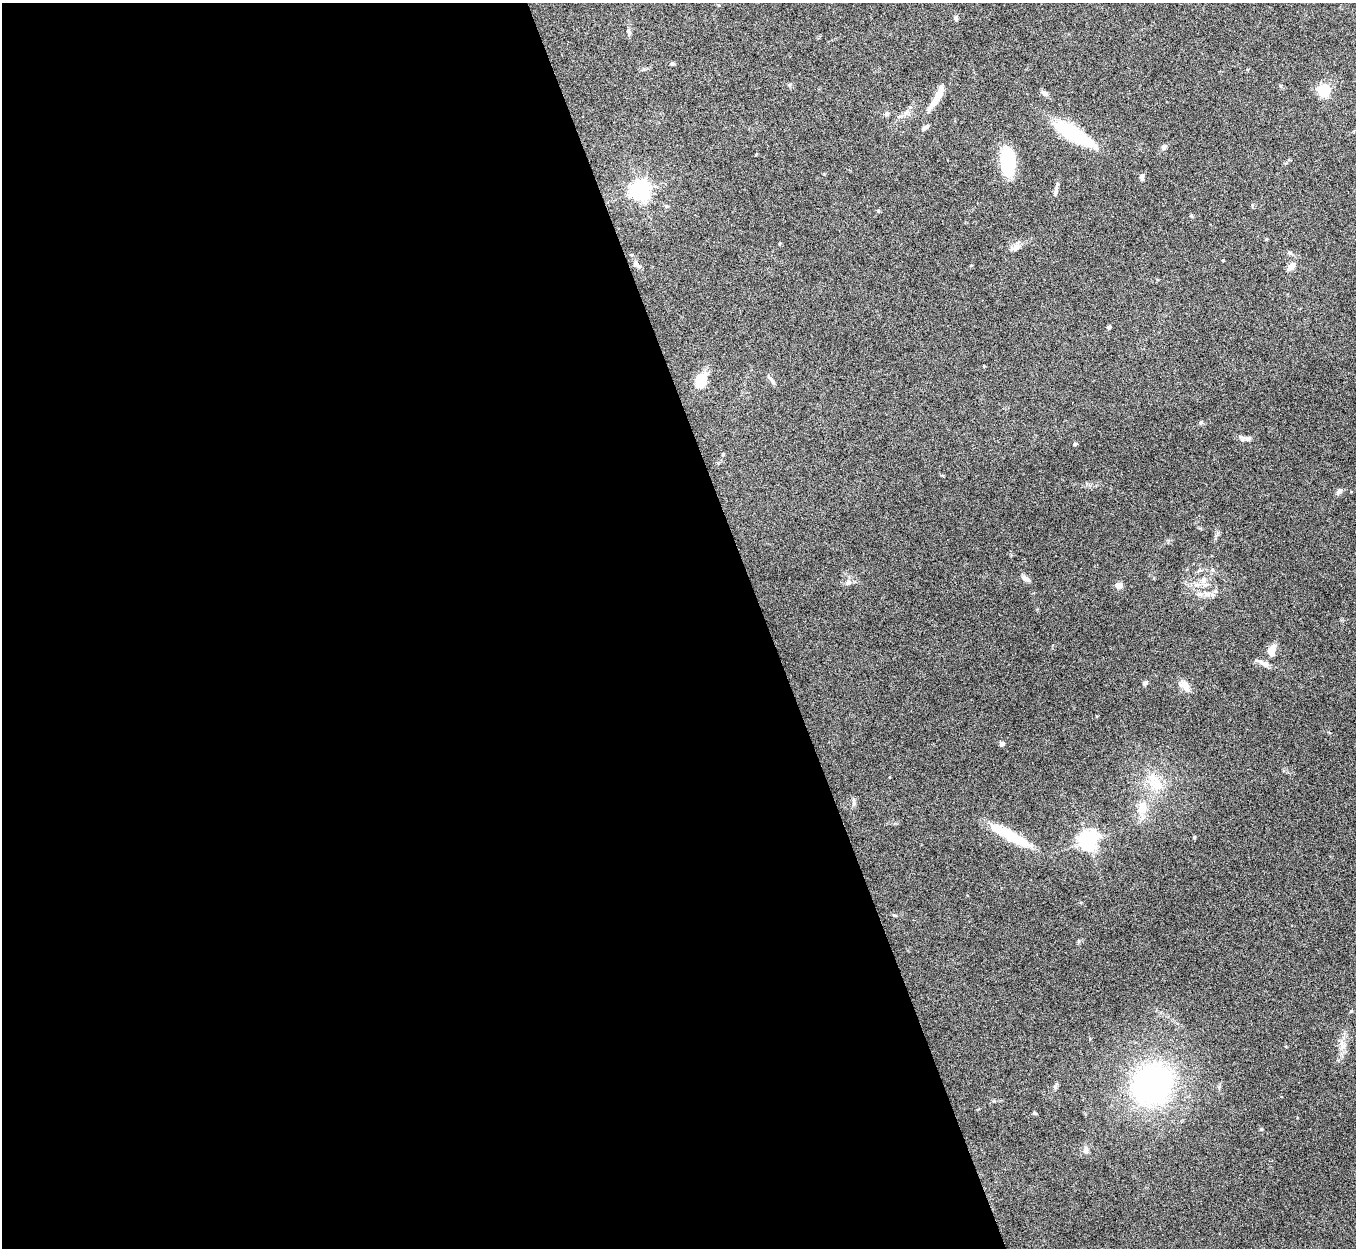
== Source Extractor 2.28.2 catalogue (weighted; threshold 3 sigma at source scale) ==
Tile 9 of 4 x 4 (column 1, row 3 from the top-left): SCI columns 4-1357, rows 1397-2642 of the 5425 x 5409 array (HDU 1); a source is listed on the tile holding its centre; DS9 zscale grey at full resolution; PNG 1358 x 1250 px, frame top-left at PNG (2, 3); no overlay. Shown black and unused: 57% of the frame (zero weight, under 5 of 10 exposures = <1% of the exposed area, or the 3 px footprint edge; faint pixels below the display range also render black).
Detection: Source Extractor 2.28.2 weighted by HDU 2 'WHT'; one run over the whole footprint, this tile lists its part. Background 0.161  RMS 0.0059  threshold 0.0242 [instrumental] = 3 sigma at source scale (4.09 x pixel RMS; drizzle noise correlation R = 1.36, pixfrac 0.8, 0.05/0.05 arcsec/px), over >= 5 px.
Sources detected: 50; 1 inside a brighter object's white glare — not listed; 1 inside a brighter listed object's ellipse — not listed separately; the other 48 listed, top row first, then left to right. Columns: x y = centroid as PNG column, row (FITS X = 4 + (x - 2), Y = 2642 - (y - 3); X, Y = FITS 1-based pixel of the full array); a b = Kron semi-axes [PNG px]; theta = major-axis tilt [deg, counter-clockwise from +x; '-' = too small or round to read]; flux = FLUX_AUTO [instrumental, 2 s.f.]
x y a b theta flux
956 18 7 5 88 1.1
629 32 8 5 -81 1.2
672 64 6 5 - 0.89
789 85 5 5 - 0.8
1281 86 6 4 -71 0.59
1324 90 5 5 - 73
1044 93 7 5 -26 2.3
935 100 34 7 55 9.4
887 114 6 5 - 1.4
925 127 10 5 27 1.5
1071 133 40 13 -31 38
1164 147 7 6 - 1.6
1008 162 23 11 -86 38
1142 176 8 5 -85 1.6
640 190 7 6 - 290
1056 192 12 5 78 2.1
1015 248 13 6 18 3.3
1223 260 3 3 - 0.47
635 263 12 7 -66 2.5
1291 266 10 7 40 3.5
1109 327 5 4 - 1
701 380 17 11 63 11
772 380 16 3 -54 1.4
1201 422 6 5 - 1.1
1248 438 11 6 11 2.3
1075 444 5 4 - 0.94
723 454 4 4 - 0.54
1339 491 9 6 47 1.7
1212 570 5 3 - 0.67
1026 578 10 6 -33 2.4
1204 580 9 7 72 2.6
848 582 7 6 - 1.4
1119 586 6 5 - 4.5
1272 650 15 9 72 5.3
1263 663 21 6 -25 3.3
1145 683 6 5 - 1.4
1185 686 13 8 -54 5.5
1002 744 4 4 - 2.1
889 777 4 2 - 0.33
1153 780 26 14 -78 13
854 803 8 4 90 1.2
1142 808 15 11 69 8.2
1010 836 53 11 -29 22
1088 841 7 6 - 260
1342 1046 11 9 -84 3.6
1152 1084 41 35 57 140
1035 1113 5 4 - 0.76
1086 1149 10 7 70 2.1
Unlisted compact peaks at least as high as the median listed source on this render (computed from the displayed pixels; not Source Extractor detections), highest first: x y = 1194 837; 1055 1087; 894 915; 878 211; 1290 253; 1219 1087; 994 1101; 984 366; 1079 941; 1191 216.